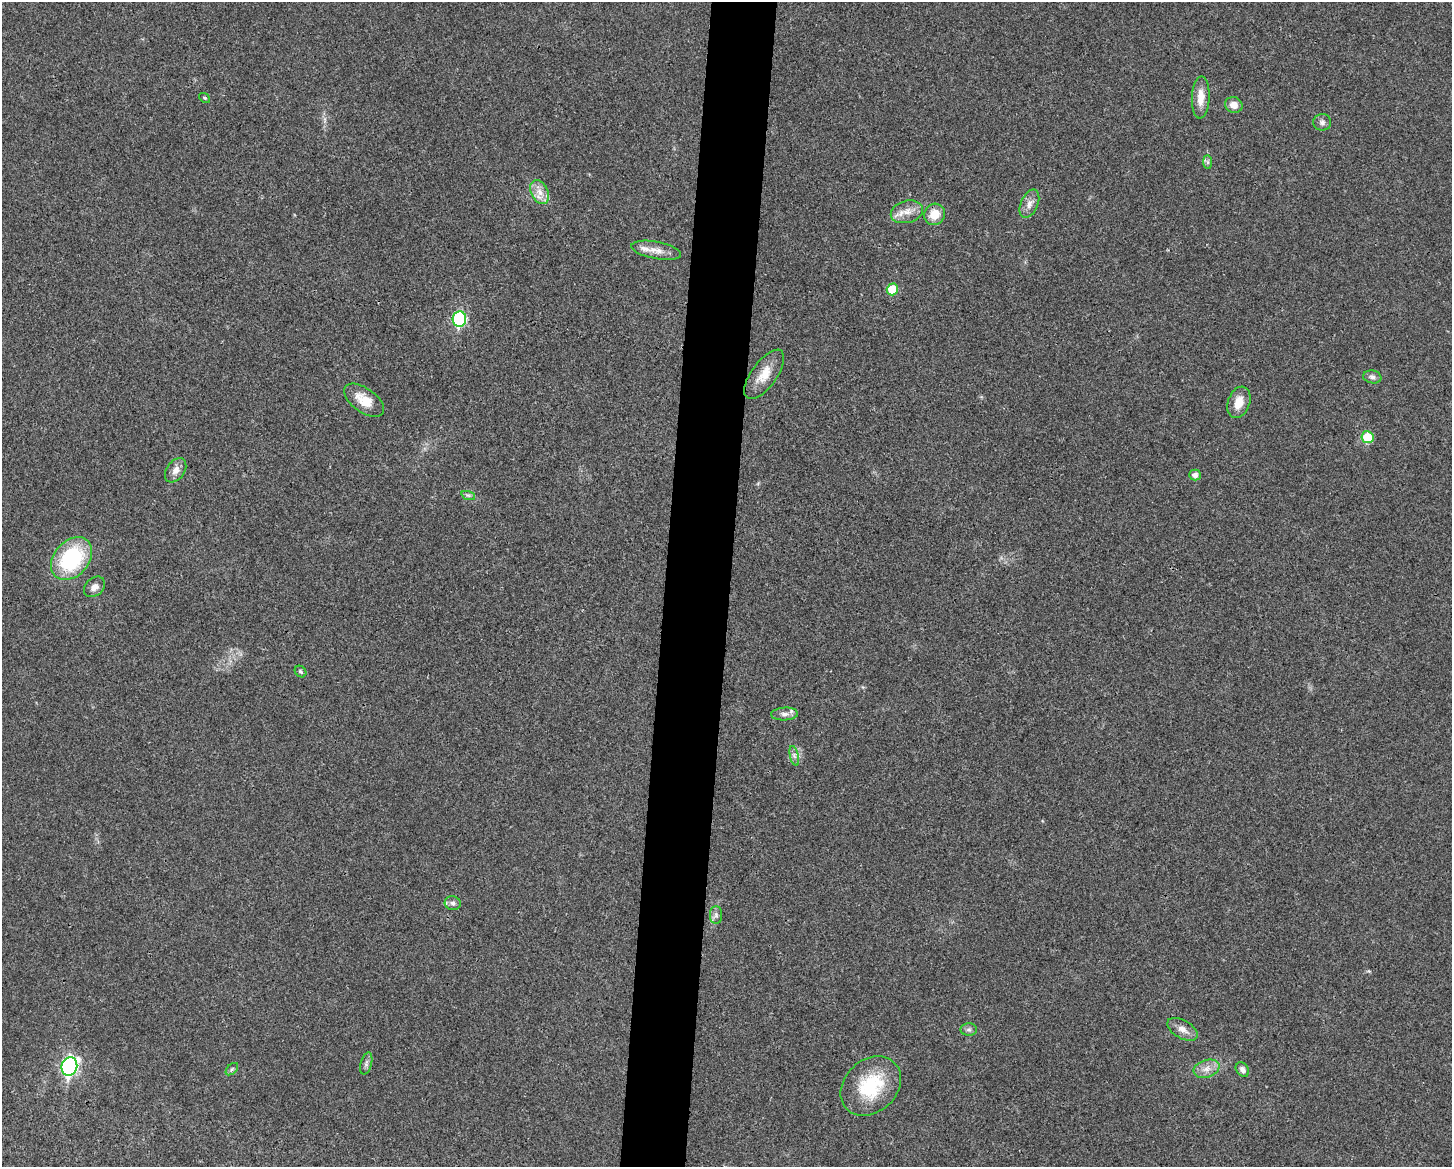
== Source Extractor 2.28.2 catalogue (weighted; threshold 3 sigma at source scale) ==
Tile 5 of 3 x 4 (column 2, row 2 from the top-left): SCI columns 1680-3129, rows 2335-3499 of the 4695 x 4670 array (HDU 1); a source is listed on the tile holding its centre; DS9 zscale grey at full resolution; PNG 1454 x 1169 px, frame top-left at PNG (2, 2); each listed source drawn as its Kron ellipse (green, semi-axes under 4 px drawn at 4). Shown black and unused: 4% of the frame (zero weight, under 3 of 4 exposures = <1% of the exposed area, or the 3 px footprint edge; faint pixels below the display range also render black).
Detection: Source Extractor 2.28.2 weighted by HDU 2 'WHT'; one run over the whole footprint, this tile lists its part. Background 0.0242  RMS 0.0047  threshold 0.021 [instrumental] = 3 sigma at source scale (4.5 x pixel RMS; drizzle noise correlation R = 1.50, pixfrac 1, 0.05/0.05 arcsec/px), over >= 5 px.
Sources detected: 36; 1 inside a brighter listed object's ellipse — not listed separately; the other 35 listed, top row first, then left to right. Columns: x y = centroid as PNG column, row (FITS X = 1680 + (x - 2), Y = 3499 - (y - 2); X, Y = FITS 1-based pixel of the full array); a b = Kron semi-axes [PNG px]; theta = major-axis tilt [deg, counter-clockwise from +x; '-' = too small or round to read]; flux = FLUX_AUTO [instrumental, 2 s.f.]
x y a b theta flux
1201 97 21 9 88 6.2
205 98 6 4 -37 0.63
1234 105 9 8 - 3.5
1322 122 9 8 - 1.8
1208 162 7 4 -90 0.87
540 192 13 8 -65 4.2
1029 204 15 8 66 3.2
907 212 16 11 15 5.3
934 214 11 10 - 6.7
656 250 25 8 -11 5.2
892 289 6 5 - 14
459 319 7 7 - 51
764 374 29 12 54 8.3
1372 377 9 6 -10 1.7
364 400 23 12 -36 8.3
1239 402 16 11 69 6.5
1367 437 6 6 - 14
176 470 13 9 54 3.2
1195 475 6 5 - 2
468 495 7 4 -18 1
72 559 24 17 49 40
94 587 12 8 42 2.9
300 671 6 5 - 0.98
784 714 13 6 3 2.4
794 756 10 4 -77 1.4
453 903 8 7 - 1.7
716 915 9 6 -90 1.5
1182 1029 17 9 -30 3.8
969 1030 8 6 0 1.4
366 1064 11 5 74 1.4
69 1067 9 7 73 120
232 1069 7 4 45 0.94
1207 1069 13 8 18 3.9
1242 1069 8 6 -53 1.9
871 1086 33 26 43 27